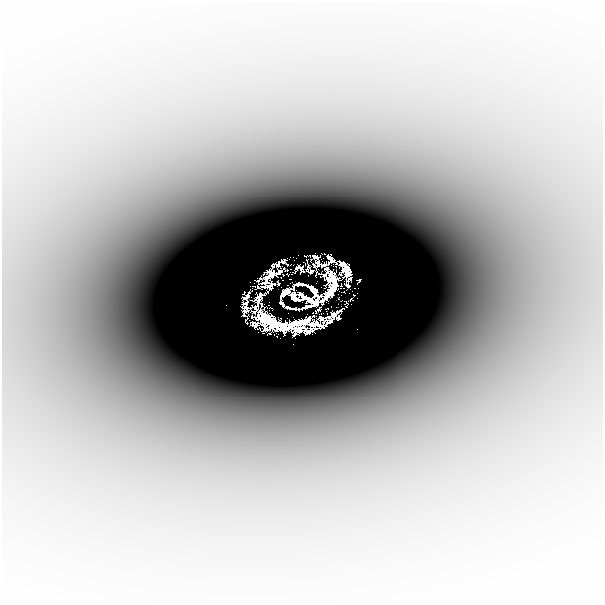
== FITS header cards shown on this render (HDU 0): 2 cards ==
NAXIS1  =                  601
NAXIS2  =                  601

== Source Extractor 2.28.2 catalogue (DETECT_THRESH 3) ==
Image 601 x 601 px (HDU 0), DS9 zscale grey, 1 PNG px = 1 image px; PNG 605 x 605 px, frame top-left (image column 1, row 601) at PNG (2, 2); no overlay
Background -2.70e-04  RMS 5.8e-05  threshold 1.73e-04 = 3 sigma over >= 5 px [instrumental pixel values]
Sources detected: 26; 19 with non-positive FLUX_AUTO (blend fragments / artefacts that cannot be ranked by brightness) are not listed; the other 7 listed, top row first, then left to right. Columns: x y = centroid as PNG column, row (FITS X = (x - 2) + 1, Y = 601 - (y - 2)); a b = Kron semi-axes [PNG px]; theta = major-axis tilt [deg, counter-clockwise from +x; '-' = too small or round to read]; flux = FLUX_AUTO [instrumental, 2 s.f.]
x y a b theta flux
305 256 3 2 - 0.014
283 275 2 2 - 0.024
359 280 4 2 - 0.05
298 284 8 3 1 0.57
267 319 22 14 -45 1.4
296 323 60 5 13 0.56
282 326 11 7 -32 1.7
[19 non-positive-flux detections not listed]